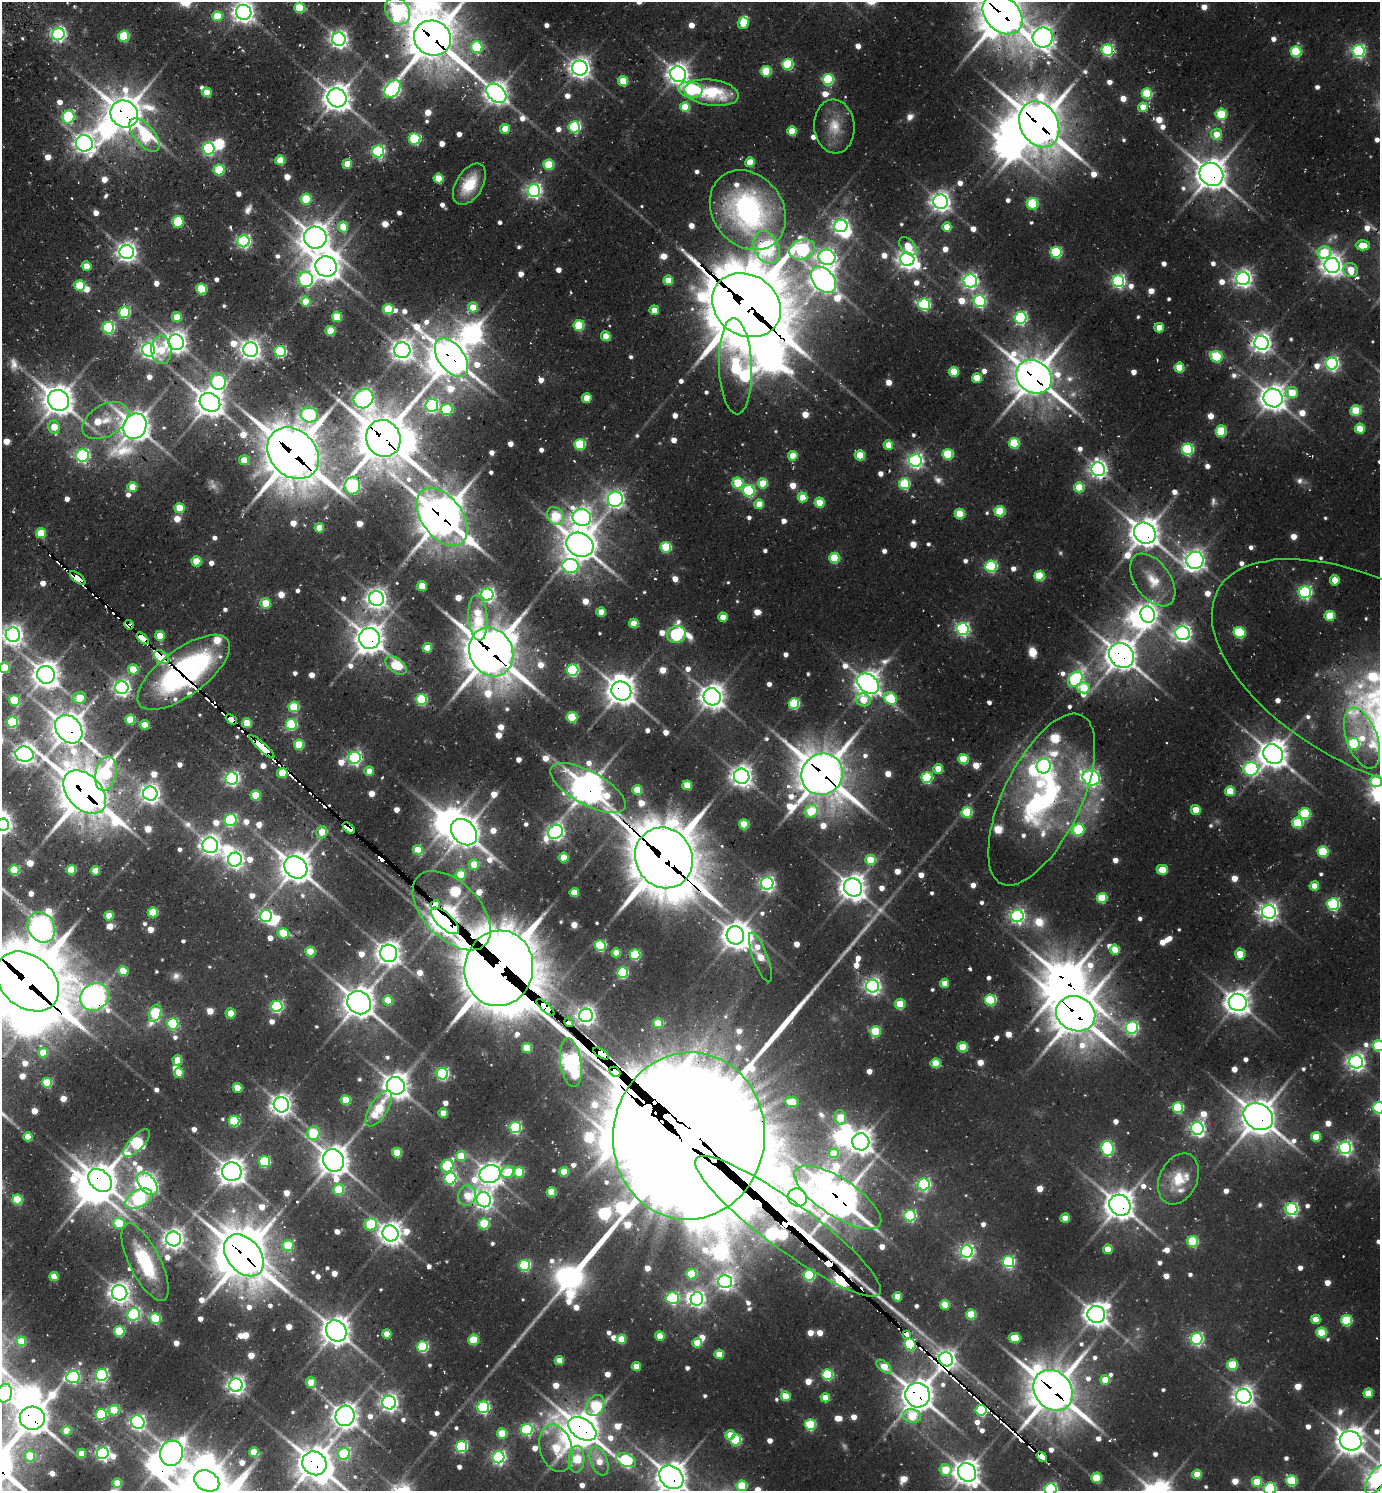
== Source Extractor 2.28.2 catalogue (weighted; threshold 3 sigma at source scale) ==
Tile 11 of 4 x 4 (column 3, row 3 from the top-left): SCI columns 3061-4438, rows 1559-3047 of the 6039 x 6026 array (HDU 1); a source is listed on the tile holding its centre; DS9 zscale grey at full resolution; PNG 1382 x 1493 px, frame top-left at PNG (2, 2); each listed source drawn as its Kron ellipse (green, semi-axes under 4 px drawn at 4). Shown black and unused: <1% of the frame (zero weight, under 2 of 3 exposures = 4% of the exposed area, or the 3 px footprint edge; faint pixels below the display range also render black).
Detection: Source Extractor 2.28.2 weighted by HDU 2 'WHT'; one run over the whole footprint, this tile lists its part. Background 0.0997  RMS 0.01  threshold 0.0456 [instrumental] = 3 sigma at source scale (4.5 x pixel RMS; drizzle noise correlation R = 1.50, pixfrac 1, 0.05/0.05 arcsec/px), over >= 5 px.
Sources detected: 1019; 12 too faint to see at this stretch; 40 inside a brighter object's white glare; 24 cosmic-ray / hot-pixel residue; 2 long thin detections or spike segments (spike, bleed or trail) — neither listed nor drawn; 22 inside a brighter listed object's ellipse — not listed separately; of the other 919, all 500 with FLUX_AUTO >= 22.6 (the completeness limit of this list) listed and drawn (419 fainter detections not listed), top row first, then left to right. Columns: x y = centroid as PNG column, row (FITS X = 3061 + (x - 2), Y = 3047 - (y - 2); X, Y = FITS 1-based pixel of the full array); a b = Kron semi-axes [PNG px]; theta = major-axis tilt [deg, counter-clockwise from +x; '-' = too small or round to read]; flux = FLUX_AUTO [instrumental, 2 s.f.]
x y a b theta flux
299 8 5 5 - 64
397 11 14 11 -53 240
244 12 8 7 - 910
1002 15 22 16 -45 3500
217 16 5 5 - 40
743 23 6 5 - 46
58 34 6 6 - 370
124 36 5 5 - 79
1043 37 10 10 - 880
432 38 19 17 -25 3700
339 39 7 6 - 600
477 47 6 6 - 84
1107 50 6 5 - 180
1359 51 6 6 - 260
1296 52 5 5 - 98
788 64 5 5 - 100
580 68 7 7 - 800
766 71 5 5 - 73
678 74 8 7 - 940
828 79 5 5 - 130
623 81 5 5 - 43
392 89 10 6 53 380
691 90 12 8 -9 75
207 92 5 5 - 27
496 93 11 8 -42 1100
712 93 27 13 -8 71
1147 93 5 5 - 89
337 98 10 9 - 1400
685 107 5 5 - 38
1143 107 5 4 - 24
124 114 14 13 - 2700
1221 114 6 5 - 67
68 117 6 6 - 150
1039 124 24 19 -62 3700
834 126 27 20 -85 29
574 127 5 5 - 190
505 129 5 5 - 25
792 131 5 5 - 40
1216 134 5 5 - 23
145 135 20 10 -50 100
415 139 5 5 - 140
84 143 8 8 - 800
209 148 6 6 - 210
378 152 6 6 - 230
280 160 5 5 - 39
750 162 5 4 - 36
347 164 5 4 - 25
549 165 5 5 - 58
219 170 5 5 - 80
1211 174 12 11 - 1900
438 178 5 5 - 38
469 184 23 13 58 37
534 190 6 6 - 390
306 199 5 5 - 70
941 202 7 7 - 720
1033 204 6 6 - 80
748 210 43 35 -51 260
178 222 6 6 - 77
841 226 6 6 - 420
343 227 5 5 - 28
947 227 5 4 - 23
315 238 11 11 - 1600
244 241 6 6 - 290
1363 245 7 5 -2 27
908 246 11 6 -47 26
767 247 17 12 -65 390
802 249 13 10 16 260
127 252 7 7 - 710
1056 252 5 5 - 140
1324 252 7 6 - 65
827 257 8 7 - 460
907 259 7 6 - 730
86 266 5 5 - 24
1332 266 8 7 - 930
326 267 11 10 - 1600
1351 270 7 7 - 28
306 279 8 7 - 170
1243 279 6 6 - 560
668 280 5 5 - 28
823 280 15 10 -48 1200
970 281 6 6 - 390
1118 281 6 6 - 280
80 286 5 5 - 59
201 289 5 5 - 82
980 301 6 6 - 210
306 302 5 5 - 31
924 304 6 5 - 180
746 305 36 30 -33 10000
473 307 5 5 - 28
388 309 5 5 - 49
654 310 5 4 - 23
124 312 5 5 - 120
177 317 5 5 - 27
337 317 5 5 - 43
1021 318 6 6 - 230
579 325 5 5 - 70
108 328 6 5 - 150
1159 328 5 5 - 26
330 331 5 5 - 40
606 336 5 4 - 31
176 342 8 7 - 910
1261 343 7 7 - 730
251 349 7 7 - 770
148 350 7 6 - 480
161 350 14 10 -89 30
402 350 8 8 - 930
280 351 5 5 - 150
1217 357 6 5 - 92
452 358 22 13 -54 2600
1332 363 6 6 - 320
735 366 48 16 -88 190
1179 368 5 5 - 45
954 372 5 5 - 54
1034 377 19 16 -35 2800
977 378 5 5 - 36
218 382 8 7 - 160
1292 393 6 5 - 36
364 398 10 9 - 610
587 398 5 5 - 29
1273 398 10 9 - 1200
59 400 11 10 - 1700
210 402 11 8 -35 1600
432 405 6 6 - 270
447 409 6 5 - 110
1356 410 5 5 - 57
309 415 8 7 - 130
105 420 25 15 31 31
135 426 13 11 61 1800
54 427 7 5 -79 27
1360 429 5 5 - 42
1221 431 6 5 - 73
383 438 19 17 -68 4400
1014 443 5 5 - 86
580 444 5 5 - 91
888 445 5 4 - 25
1187 449 5 5 - 150
293 453 28 23 -45 5300
948 454 5 5 - 85
860 455 5 5 - 43
82 456 6 6 - 260
793 456 5 5 - 29
244 460 5 5 - 26
915 460 6 6 - 390
1098 469 7 6 - 570
738 483 6 5 - 74
763 483 5 5 - 44
904 484 5 5 - 93
352 486 9 8 - 250
132 487 5 5 - 26
1079 487 5 5 - 43
749 491 6 6 - 150
802 497 5 5 - 30
615 499 8 7 - 530
820 503 5 5 - 38
759 504 5 4 - 24
180 508 5 5 - 49
1000 511 5 5 - 68
960 514 5 5 - 53
555 516 9 7 -55 66
442 517 33 20 -53 3400
582 517 9 8 - 680
319 528 5 5 - 26
41 533 5 5 - 44
1145 533 11 10 - 1700
580 545 14 11 -26 2100
666 547 5 5 - 86
834 558 5 5 - 67
1195 560 8 8 - 820
196 561 5 5 - 37
570 566 8 7 - 240
991 566 6 5 - 160
1040 576 5 5 - 70
78 578 9 4 -38 130
1153 580 30 17 -54 31
1335 580 5 4 - 26
422 586 5 5 - 31
1305 592 6 6 - 240
487 595 6 6 - 350
376 598 7 7 - 770
265 603 5 5 - 35
601 612 5 4 - 29
1148 614 8 7 - 640
1330 616 5 5 - 49
723 617 4 4 - 24
478 618 23 9 -86 65
634 623 4 4 - 33
129 625 5 3 - 52
963 629 6 6 - 280
1183 633 7 7 - 530
1240 633 6 5 - 95
676 634 9 8 - 190
13 635 7 7 - 730
160 636 5 5 - 31
143 638 7 4 -45 610
370 639 10 10 - 1600
427 648 5 4 - 30
491 652 25 21 -64 4000
1121 655 13 11 -42 1800
162 657 8 5 -40 330
396 665 12 7 -37 59
4 668 5 5 - 32
133 669 5 5 - 35
573 670 5 5 - 180
184 672 55 23 36 300
46 675 9 8 - 1400
1375 677 180 91 -29 450
1075 679 8 6 50 210
868 684 12 9 -37 1100
122 688 6 6 - 490
1083 688 6 5 - 43
621 691 10 9 - 1600
712 697 9 8 - 1100
80 698 6 6 - 30
890 698 7 5 -33 79
421 699 5 5 - 120
14 700 5 5 - 70
863 700 7 6 - 39
794 704 5 5 - 110
294 707 5 5 - 70
572 717 5 5 - 71
231 719 6 4 -43 480
130 720 5 5 - 48
12 722 5 5 - 130
247 723 5 5 - 38
145 725 5 4 - 26
291 725 5 5 - 110
69 729 15 12 -51 2100
1362 738 32 15 -70 41
1354 744 6 6 - 110
299 745 5 5 - 55
262 747 16 4 -43 590
24 754 9 7 -12 820
1273 754 10 9 - 1600
355 758 6 6 - 300
963 759 5 5 - 61
1044 766 7 7 - 360
938 769 5 5 - 28
1251 769 7 7 - 210
369 771 5 4 - 24
106 773 17 10 77 92
282 773 5 5 - 45
822 774 21 20 - 4100
742 776 8 7 - 900
927 777 5 5 - 120
1091 778 9 7 -24 400
232 779 6 6 - 350
1376 781 6 6 - 65
687 785 5 4 - 39
588 788 42 16 -29 2100
637 790 5 5 - 42
1230 791 5 5 - 41
85 792 25 17 -46 4100
150 794 7 7 - 690
256 795 5 5 - 48
1042 800 93 39 64 320
1196 810 5 5 - 26
811 811 7 6 - 58
967 812 5 5 - 74
1305 814 5 5 - 95
230 820 6 6 - 150
1297 823 5 5 - 75
744 824 5 5 - 50
2 825 7 6 - 520
349 828 7 4 -42 790
1078 830 6 6 - 80
322 832 6 5 - 29
464 832 15 11 -45 1800
556 832 8 6 42 480
210 845 8 7 - 780
418 850 5 5 - 39
1323 852 5 5 - 85
564 857 5 5 - 38
664 858 31 28 -59 6700
235 860 7 7 - 520
870 860 5 5 - 46
474 864 5 5 - 29
296 867 12 10 -38 1900
14 870 5 5 - 70
71 870 5 5 - 48
1162 870 5 5 - 39
95 871 5 4 - 24
461 874 5 5 - 40
767 884 6 6 - 410
1314 886 5 4 - 25
853 887 9 8 - 1300
574 892 5 4 - 30
1102 898 5 5 - 66
1333 904 6 6 - 180
435 905 5 4 - 730
452 911 48 28 -46 620
153 912 5 5 - 58
1269 912 7 7 - 620
109 916 5 5 - 30
266 916 6 6 - 220
1017 916 6 6 - 370
445 921 18 7 -42 1800
41 927 16 13 -60 1000
283 933 5 5 - 55
735 935 9 8 - 1300
600 945 5 5 - 120
1115 950 5 5 - 28
310 952 5 5 - 51
389 953 8 8 - 1100
616 953 4 4 - 26
635 954 5 5 - 98
1240 954 6 5 - 41
760 957 26 7 -69 34
499 968 38 34 80 8700
123 971 5 5 - 43
622 973 5 5 - 120
27 981 35 25 -40 8000
944 983 4 4 - 23
872 986 6 6 - 490
95 997 15 13 34 1100
388 1000 5 5 - 35
990 1000 5 5 - 130
1238 1002 9 8 - 1200
359 1003 12 11 - 1800
900 1004 5 5 - 40
277 1006 5 5 - 190
545 1007 11 4 -42 2300
155 1013 9 6 70 98
231 1013 5 5 - 24
1076 1014 20 17 -23 3300
586 1015 7 6 - 590
569 1022 5 4 - 210
658 1023 5 5 - 41
173 1024 5 5 - 120
1132 1028 6 6 - 220
875 1031 5 5 - 69
1378 1046 5 5 - 99
963 1047 5 5 - 50
527 1048 5 5 - 47
43 1053 5 5 - 28
601 1053 9 4 -31 860
177 1060 5 5 - 34
1356 1062 7 6 - 570
571 1063 25 10 -82 680
936 1063 5 5 - 46
615 1072 6 4 -44 1300
179 1073 5 5 - 26
442 1074 6 5 - 210
47 1083 5 5 - 64
396 1086 9 8 - 1300
237 1088 5 4 - 25
346 1100 5 5 - 52
792 1102 7 5 -8 34
281 1105 8 7 - 820
379 1108 20 8 58 49
1178 1108 5 5 - 89
1379 1108 6 6 - 230
443 1113 4 4 - 25
840 1117 7 5 -76 35
1258 1117 15 12 -33 2200
234 1121 5 5 - 91
515 1128 6 5 - 190
1197 1128 6 6 - 390
313 1133 7 6 - 84
689 1136 84 76 84 72000
28 1137 4 4 - 25
1316 1137 5 5 - 38
861 1142 8 8 - 1100
137 1143 18 7 47 170
1107 1148 7 6 - 190
1345 1148 6 6 - 370
397 1153 5 5 - 43
834 1153 5 5 - 31
461 1156 5 5 - 40
334 1160 11 10 - 1700
264 1162 5 5 - 110
447 1166 6 6 - 110
232 1172 9 9 - 1300
508 1172 7 6 - 53
519 1172 5 5 - 68
564 1172 5 5 - 30
490 1174 11 9 20 980
450 1178 6 6 - 180
1178 1179 27 19 64 34
100 1180 13 9 -43 1800
147 1184 13 8 -51 660
924 1184 6 6 - 250
338 1190 5 5 - 56
551 1192 5 5 - 45
467 1196 10 8 70 36
797 1197 10 8 -31 1300
838 1197 50 19 -33 3100
17 1199 5 5 - 68
139 1199 14 8 27 240
484 1200 7 7 - 620
1120 1205 11 10 - 1700
1292 1209 6 6 - 270
910 1216 5 5 - 170
1065 1218 5 4 - 27
119 1223 6 5 - 50
370 1224 6 6 - 78
484 1224 5 5 - 76
788 1226 114 23 -36 6400
390 1233 8 8 - 970
174 1239 7 7 - 770
1193 1241 5 5 - 82
288 1246 6 5 - 51
1108 1249 5 5 - 30
967 1252 6 6 - 340
244 1255 24 16 -50 3600
145 1262 43 15 -63 85
1008 1262 5 5 - 190
525 1265 5 5 - 130
691 1274 5 5 - 60
809 1275 5 5 - 140
54 1276 4 4 - 30
725 1282 7 6 - 510
120 1293 8 7 - 860
897 1297 5 4 - 23
672 1298 6 6 - 190
697 1299 7 6 - 450
945 1305 5 5 - 35
134 1314 6 6 - 170
971 1314 5 5 - 50
1096 1314 9 8 - 1200
155 1318 5 5 - 86
1316 1319 5 5 - 25
1346 1320 5 5 - 100
119 1331 5 5 - 75
336 1331 11 9 -50 1600
1321 1333 5 5 - 60
387 1334 4 4 - 23
907 1334 4 3 - 240
660 1336 4 4 - 26
1015 1338 6 5 - 51
621 1339 5 4 - 33
1197 1339 6 6 - 250
473 1340 5 5 - 53
21 1341 5 5 - 40
697 1343 5 5 - 32
910 1344 6 5 - 140
423 1347 5 5 - 130
719 1354 5 5 - 27
946 1359 7 6 - 620
559 1361 4 4 - 25
1232 1365 5 5 - 64
636 1367 4 4 - 24
884 1367 9 5 -40 30
102 1375 6 6 - 220
827 1375 5 5 - 120
73 1377 7 6 - 190
1105 1380 5 5 - 30
311 1382 5 5 - 34
236 1385 6 6 - 550
1053 1390 22 18 -51 3400
4 1393 9 7 74 350
1368 1393 5 4 - 30
918 1395 12 12 - 2000
786 1396 5 5 - 35
1244 1396 7 7 - 840
825 1398 4 4 - 23
389 1403 7 6 - 550
595 1405 11 8 58 86
483 1407 6 6 - 200
114 1410 5 5 - 53
981 1410 5 5 - 130
101 1414 5 5 - 100
345 1416 10 9 - 1200
912 1416 9 6 -11 52
32 1418 12 11 - 2100
138 1422 7 6 - 380
810 1425 5 5 - 98
582 1429 15 10 -33 2300
527 1430 6 5 - 170
66 1431 5 5 - 25
502 1433 5 5 - 50
730 1435 5 5 - 27
736 1440 5 5 - 97
1351 1441 11 9 -24 1400
462 1446 5 5 - 160
556 1448 24 16 -74 70
254 1452 5 4 - 36
82 1453 5 4 - 23
103 1453 6 6 - 320
172 1453 13 11 75 1100
344 1454 6 6 - 130
30 1456 5 5 - 46
499 1457 6 6 - 300
1042 1457 6 4 -40 480
577 1459 13 8 88 52
626 1460 10 6 -25 190
599 1461 15 8 -70 23
314 1463 12 11 - 2100
945 1470 6 5 - 50
967 1472 10 8 -48 1300
1197 1474 5 4 - 25
671 1477 13 10 -41 1900
1096 1478 5 5 - 55
1377 1479 17 8 57 650
207 1481 13 10 -28 1900
1291 1481 5 5 - 94
1257 1482 5 5 - 39
117 1483 5 5 - 31
742 1486 5 5 - 63
1051 1489 6 6 - 250
1270 1489 6 6 - 140
Overlapping masked pixels (flux is a lower limit): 76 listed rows (the first 20) at x y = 1002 15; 432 38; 1107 50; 580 68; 124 114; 1039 124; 84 143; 1211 174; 767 247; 326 267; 970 281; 746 305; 452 358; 735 366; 1034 377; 135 426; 383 438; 293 453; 352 486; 442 517
Isophote crosses this tile's border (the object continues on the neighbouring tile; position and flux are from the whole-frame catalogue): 20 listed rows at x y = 397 11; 244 12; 1002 15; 13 635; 4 668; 1375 677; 1376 781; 2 825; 27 981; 1378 1046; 1379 1108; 4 1393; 1351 1441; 314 1463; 671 1477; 1377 1479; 207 1481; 742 1486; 1051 1489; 1270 1489